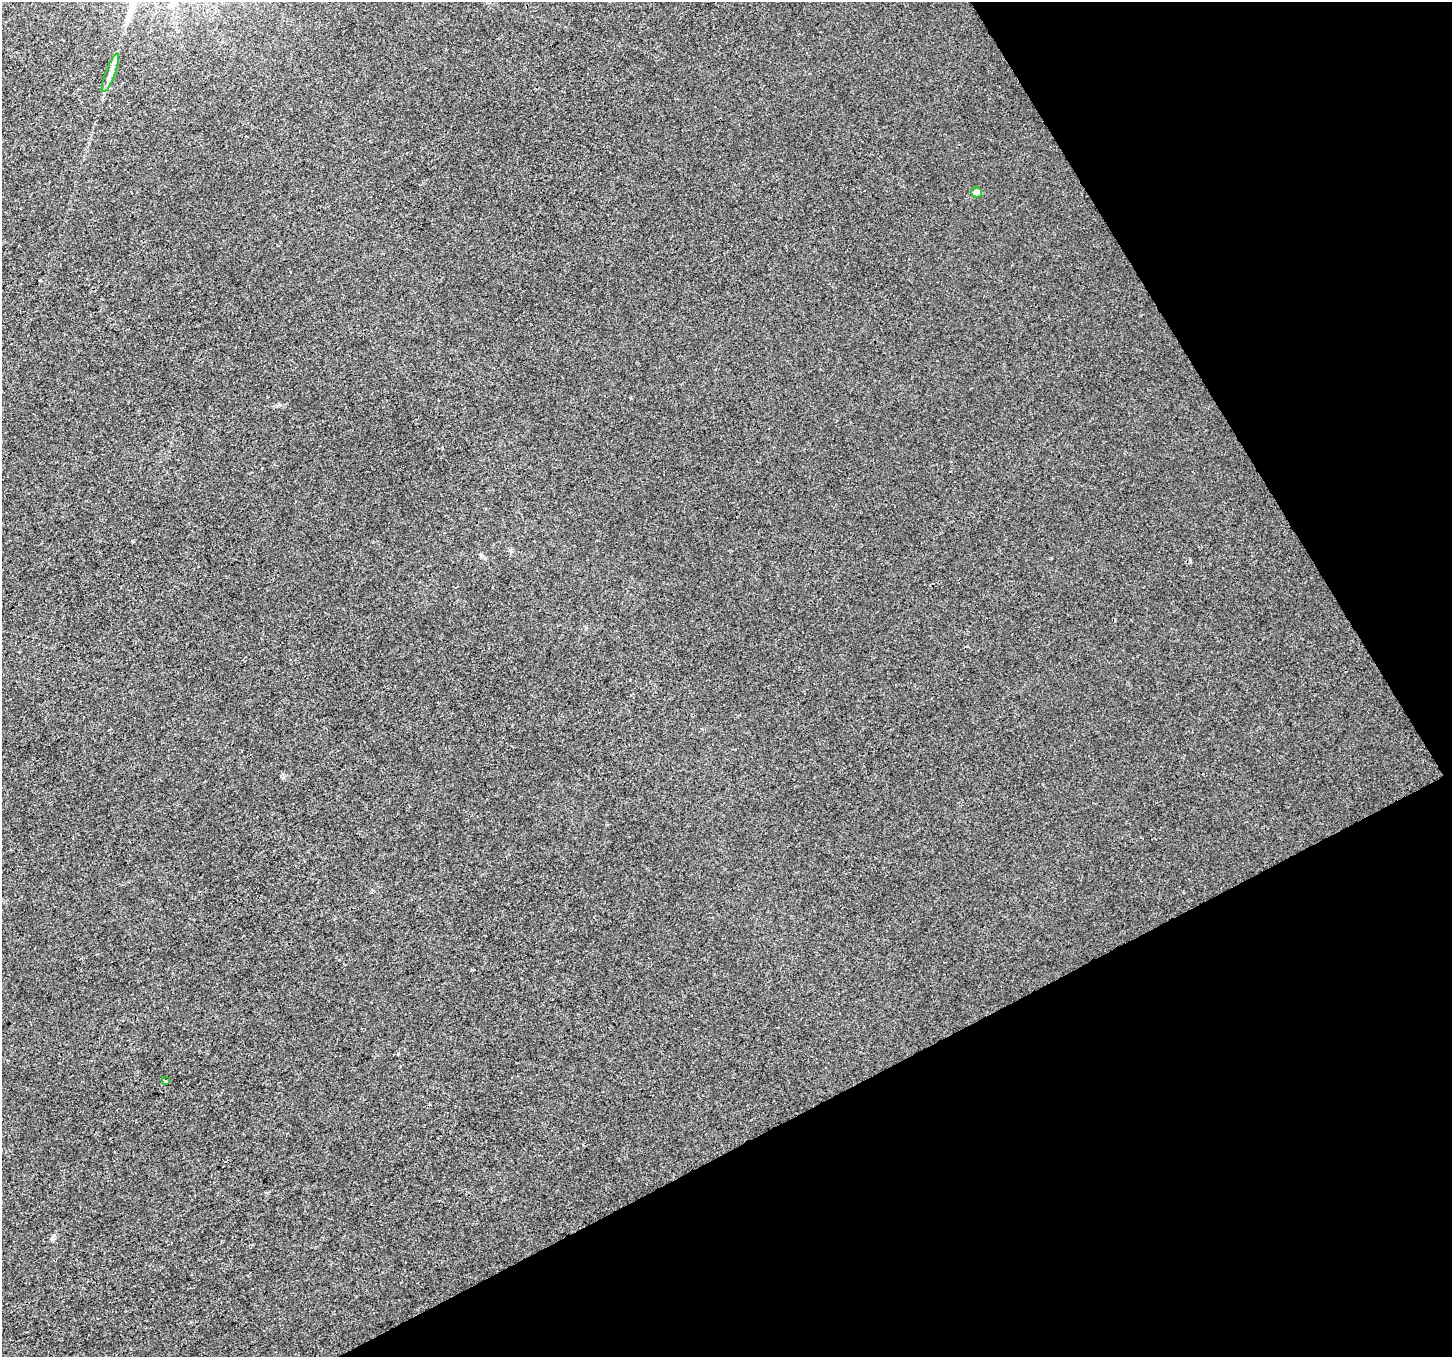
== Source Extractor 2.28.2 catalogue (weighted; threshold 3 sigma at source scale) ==
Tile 12 of 4 x 4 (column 4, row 3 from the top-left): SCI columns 4350-5799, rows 1462-2816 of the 5803 x 5692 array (HDU 1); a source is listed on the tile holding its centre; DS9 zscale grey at full resolution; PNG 1454 x 1359 px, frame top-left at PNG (2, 2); each listed source drawn as its Kron ellipse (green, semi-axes under 4 px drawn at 4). Shown black and unused: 26% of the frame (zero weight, under 3 of 4 exposures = <1% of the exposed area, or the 3 px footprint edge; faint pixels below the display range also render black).
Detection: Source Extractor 2.28.2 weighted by HDU 2 'WHT'; one run over the whole footprint, this tile lists its part. Background 0.0011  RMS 0.0031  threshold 0.0141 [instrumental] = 3 sigma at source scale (4.5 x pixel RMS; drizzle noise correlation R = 1.50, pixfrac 1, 0.0396/0.0396 arcsec/px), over >= 5 px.
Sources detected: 3; all 3 listed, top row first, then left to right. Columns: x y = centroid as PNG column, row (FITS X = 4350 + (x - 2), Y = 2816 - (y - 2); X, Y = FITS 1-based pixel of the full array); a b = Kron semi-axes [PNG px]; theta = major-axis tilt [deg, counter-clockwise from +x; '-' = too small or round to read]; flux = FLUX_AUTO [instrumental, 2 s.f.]
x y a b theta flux
110 73 20 5 69 2
977 192 6 5 - 1.8
165 1080 3 2 - 0.54